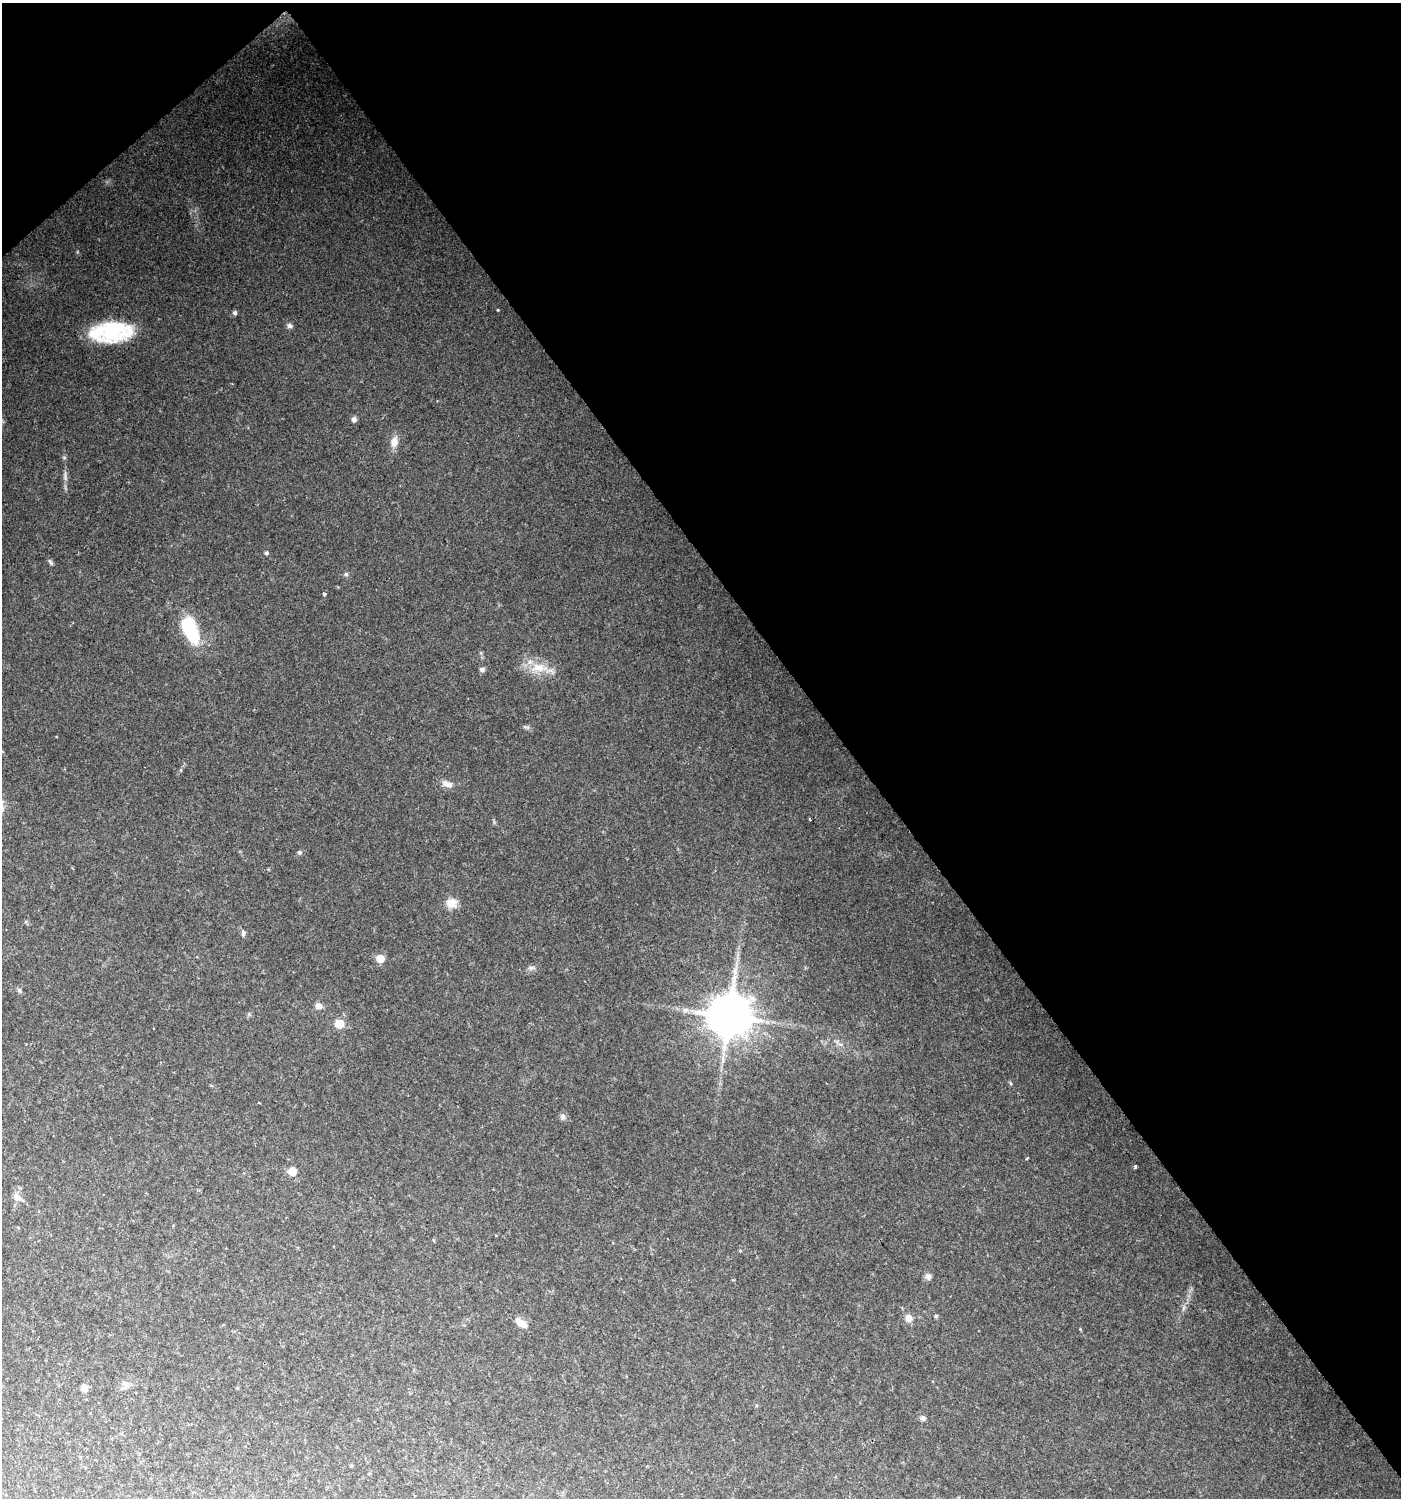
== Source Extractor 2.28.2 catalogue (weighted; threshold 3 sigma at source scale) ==
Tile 3 of 4 x 4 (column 3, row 1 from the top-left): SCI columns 3002-4400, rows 4489-5984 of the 5938 x 5990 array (HDU 1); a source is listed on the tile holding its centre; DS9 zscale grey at full resolution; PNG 1403 x 1500 px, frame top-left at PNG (2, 3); no overlay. Shown black and unused: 41% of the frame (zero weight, under 2 of 3 exposures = <1% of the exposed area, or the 3 px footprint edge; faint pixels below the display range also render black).
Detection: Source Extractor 2.28.2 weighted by HDU 2 'WHT'; one run over the whole footprint, this tile lists its part. Background 0.125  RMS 0.011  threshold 0.0478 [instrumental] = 3 sigma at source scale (4.5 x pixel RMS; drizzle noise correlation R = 1.50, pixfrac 1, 0.0396/0.0396 arcsec/px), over >= 5 px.
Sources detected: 40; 1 inside a brighter object's white glare — not listed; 2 inside a brighter listed object's ellipse — not listed separately; the other 37 listed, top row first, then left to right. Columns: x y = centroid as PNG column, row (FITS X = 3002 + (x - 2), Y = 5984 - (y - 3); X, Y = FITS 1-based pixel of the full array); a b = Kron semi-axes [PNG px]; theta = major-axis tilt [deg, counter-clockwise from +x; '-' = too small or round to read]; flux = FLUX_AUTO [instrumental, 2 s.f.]
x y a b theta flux
498 310 4 3 - 0.74
235 313 5 5 - 2.5
290 326 7 6 - 2.6
112 331 34 26 38 52
354 419 6 5 - 3.6
394 442 12 9 82 7.7
266 553 4 4 - 2.1
50 561 10 3 -50 1.6
346 574 6 5 - 1.6
324 594 3 3 - 2.4
192 633 29 14 -74 46
538 667 20 10 0 17
482 669 6 5 - 3.5
447 784 13 7 -15 6.5
299 852 6 5 - 1.7
451 903 14 12 17 9.7
243 934 7 5 88 2.1
380 959 5 5 - 26
531 968 6 5 - 2.2
735 971 9 4 -82 3.7
19 990 8 4 -59 1.9
319 1006 8 7 - 5.1
685 1010 9 4 -9 3.2
729 1015 12 11 - 3600
339 1024 10 10 - 11
563 1116 6 6 - 2.5
1026 1159 3 3 - 2.5
1135 1166 3 3 - 2.3
292 1171 9 8 - 8.4
17 1197 10 7 -28 5.7
928 1276 8 7 - 3.5
936 1316 4 4 - 1.5
909 1318 10 8 -60 5.7
521 1323 13 7 -37 8.9
84 1388 8 7 - 4.4
237 1388 4 3 - 0.93
923 1418 7 6 - 2.6
Unlisted compact peaks at least as high as the median listed source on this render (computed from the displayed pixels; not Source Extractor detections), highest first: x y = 65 478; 64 457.